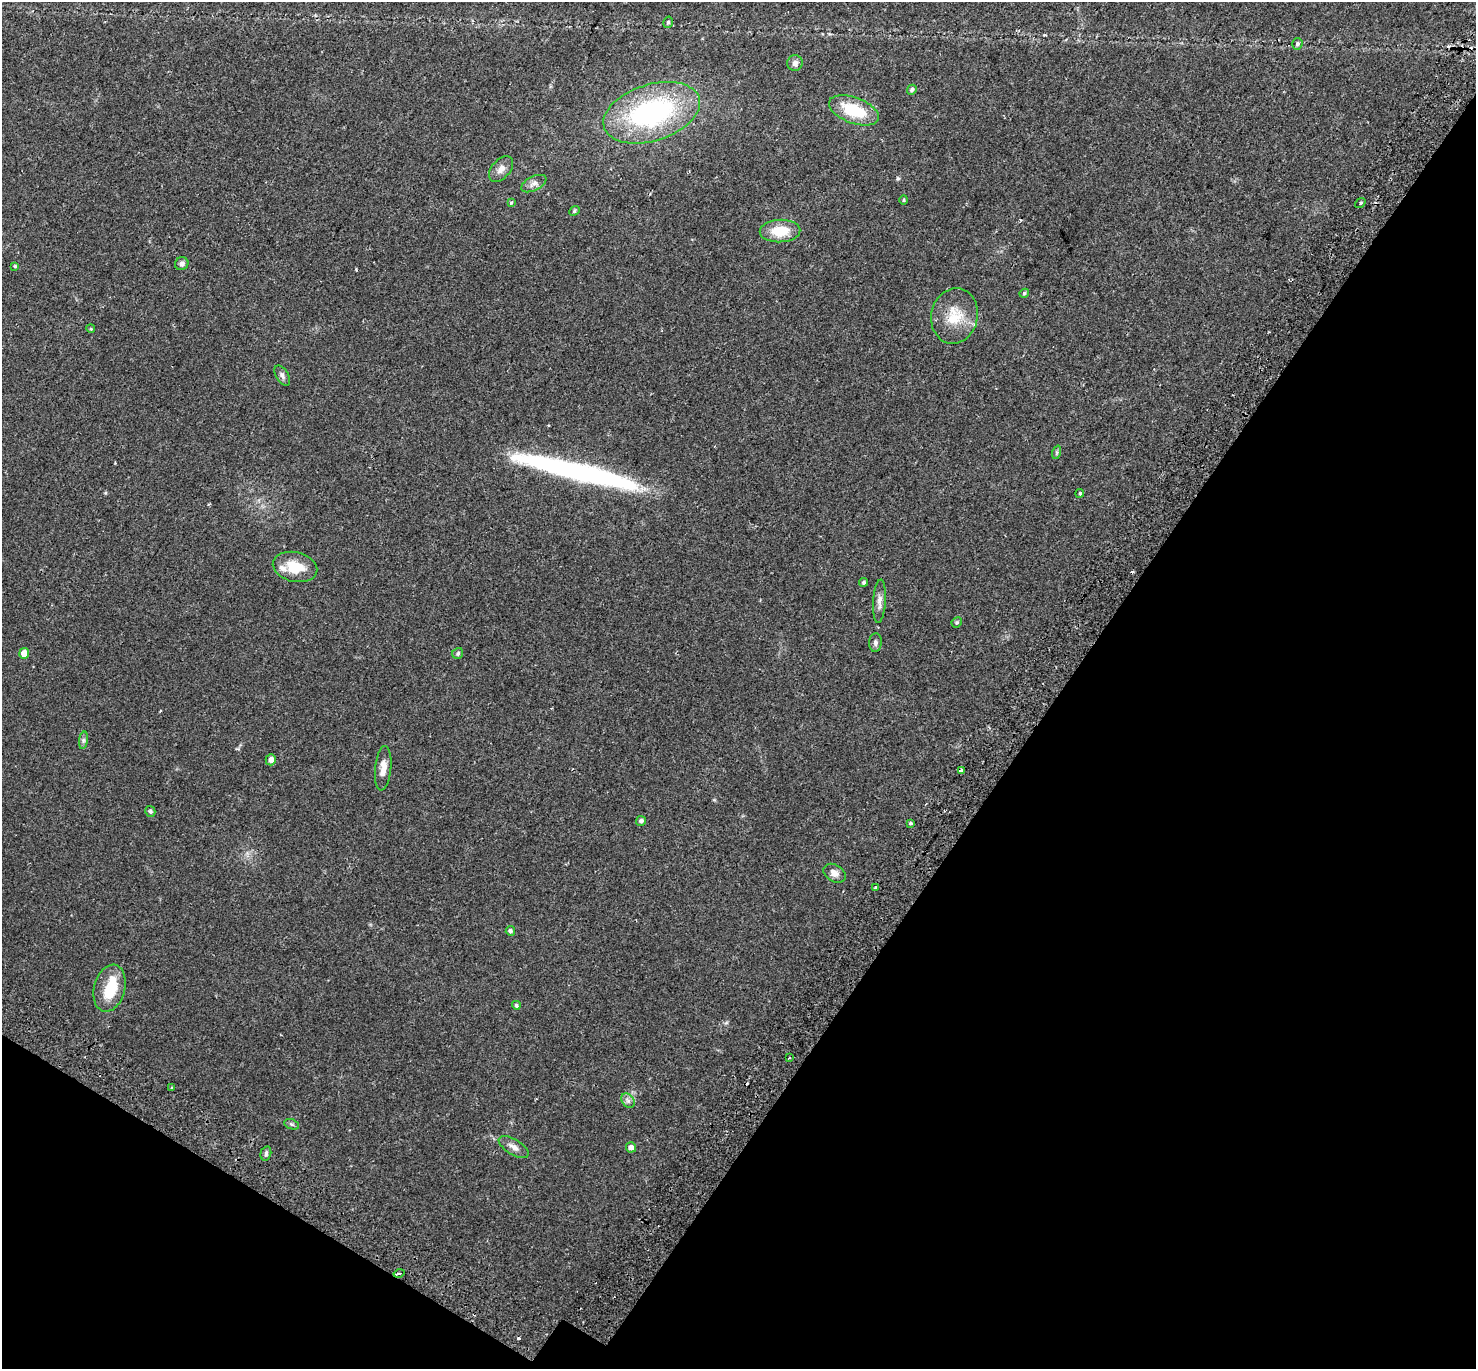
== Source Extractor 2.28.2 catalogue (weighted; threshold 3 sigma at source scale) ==
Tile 15 of 4 x 4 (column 3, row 4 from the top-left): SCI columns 3017-4490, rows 291-1657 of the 6044 x 6110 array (HDU 1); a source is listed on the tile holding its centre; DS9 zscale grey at full resolution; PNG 1478 x 1371 px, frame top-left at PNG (2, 2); each listed source drawn as its Kron ellipse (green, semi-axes under 4 px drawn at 4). Shown black and unused: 33% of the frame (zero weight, under 2 of 3 exposures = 5% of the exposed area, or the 3 px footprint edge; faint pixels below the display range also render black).
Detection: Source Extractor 2.28.2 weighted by HDU 2 'WHT'; one run over the whole footprint, this tile lists its part. Background 0.0254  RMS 0.0035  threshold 0.0156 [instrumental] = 3 sigma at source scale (4.5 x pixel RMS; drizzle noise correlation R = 1.50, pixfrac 1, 0.0396/0.0396 arcsec/px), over >= 5 px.
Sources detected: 58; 2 inside a brighter object's white glare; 6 cosmic-ray / hot-pixel residue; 1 long thin detection or spike segment (spike, bleed or trail) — neither listed nor drawn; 1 inside a brighter listed object's ellipse — not listed separately; the other 48 listed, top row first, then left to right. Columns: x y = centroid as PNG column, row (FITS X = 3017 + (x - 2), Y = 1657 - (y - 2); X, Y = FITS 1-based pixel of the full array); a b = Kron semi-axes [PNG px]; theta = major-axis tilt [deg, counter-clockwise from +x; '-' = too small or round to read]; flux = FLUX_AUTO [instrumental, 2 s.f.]
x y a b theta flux
668 22 6 4 75 0.54
1297 44 6 5 - 0.87
795 63 8 8 - 1.5
912 90 5 4 - 0.85
854 110 26 13 -20 13
652 113 50 28 17 57
501 169 15 9 48 2
534 184 14 7 26 1.6
904 200 4 4 - 0.36
511 202 4 3 - 0.74
1360 203 6 3 39 0.47
574 211 5 4 - 0.48
780 231 20 11 3 7.9
182 264 7 6 - 1
15 266 4 3 - 0.41
1024 293 5 4 - 0.44
954 316 28 23 78 9.2
91 329 4 3 - 0.27
282 376 11 6 -59 1.1
1057 452 7 4 72 0.54
1080 493 4 3 - 0.64
295 567 22 15 -13 7.9
864 582 4 4 - 0.58
879 601 22 6 86 2
957 622 5 5 - 0.55
875 642 9 6 86 1
24 653 5 5 - 3.9
458 653 6 5 - 0.64
83 740 9 4 82 0.69
271 760 5 5 - 1.8
383 768 22 8 84 3.2
961 771 4 3 - 4.6
150 811 5 5 - 0.73
641 821 5 5 - 1
910 823 3 3 - 1
834 873 12 8 -31 2
876 888 3 3 - 1.1
510 931 5 4 - 0.77
109 988 24 15 75 10
516 1005 4 4 - 0.56
790 1058 3 3 - 0.41
171 1088 3 2 - 0.27
628 1100 8 6 -54 1.1
292 1124 8 5 -20 0.58
514 1147 17 7 -31 2
631 1147 5 5 - 1.8
266 1153 7 5 75 0.74
399 1273 5 3 - 2
Overlapping masked pixels (flux is a lower limit): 2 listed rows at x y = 961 771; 399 1273